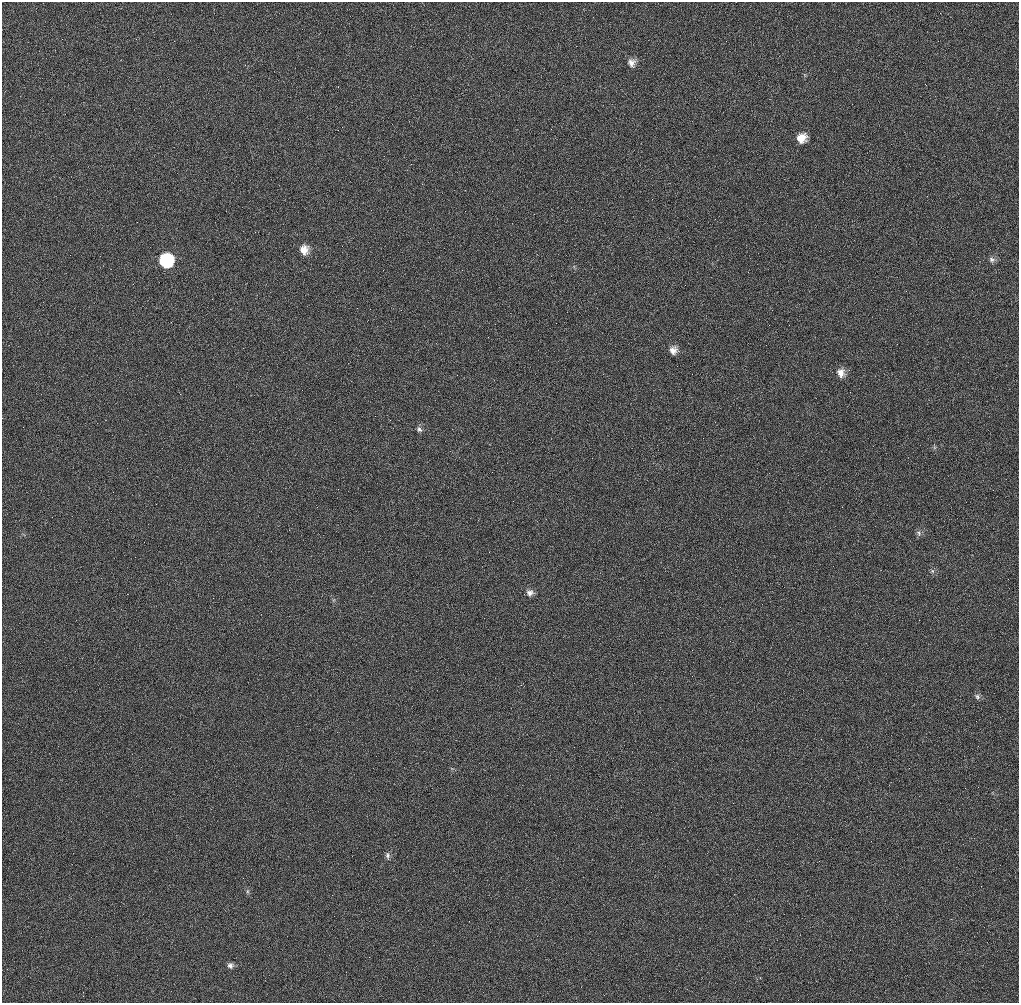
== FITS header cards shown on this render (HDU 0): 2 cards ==
NAXIS1  =                 1017 / length of data axis 1
NAXIS2  =                 1001 / length of data axis 2

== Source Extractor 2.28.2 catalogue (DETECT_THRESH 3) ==
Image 1017 x 1001 px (HDU 0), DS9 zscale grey, 1 PNG px = 1 image px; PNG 1021 x 1005 px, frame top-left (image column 1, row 1001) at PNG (2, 2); no overlay
Background 870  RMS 37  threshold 111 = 3 sigma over >= 5 px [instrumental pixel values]
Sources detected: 15; all 15 listed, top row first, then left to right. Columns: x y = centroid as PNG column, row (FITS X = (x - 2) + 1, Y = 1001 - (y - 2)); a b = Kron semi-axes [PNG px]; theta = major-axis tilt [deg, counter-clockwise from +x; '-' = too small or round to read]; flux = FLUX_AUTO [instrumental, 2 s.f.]
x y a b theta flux
632 63 10 9 - 15000
802 138 11 10 - 33000
304 250 11 10 - 24000
992 260 9 7 -33 9400
166 261 10 9 - 310000
673 350 10 9 - 18000
841 373 11 9 -75 22000
419 429 8 6 -52 6600
919 533 9 6 -53 6800
932 571 6 6 - 5100
530 593 9 9 - 14000
977 696 8 7 - 7100
387 856 9 5 -84 7100
247 891 6 4 89 4100
230 965 7 7 - 8900